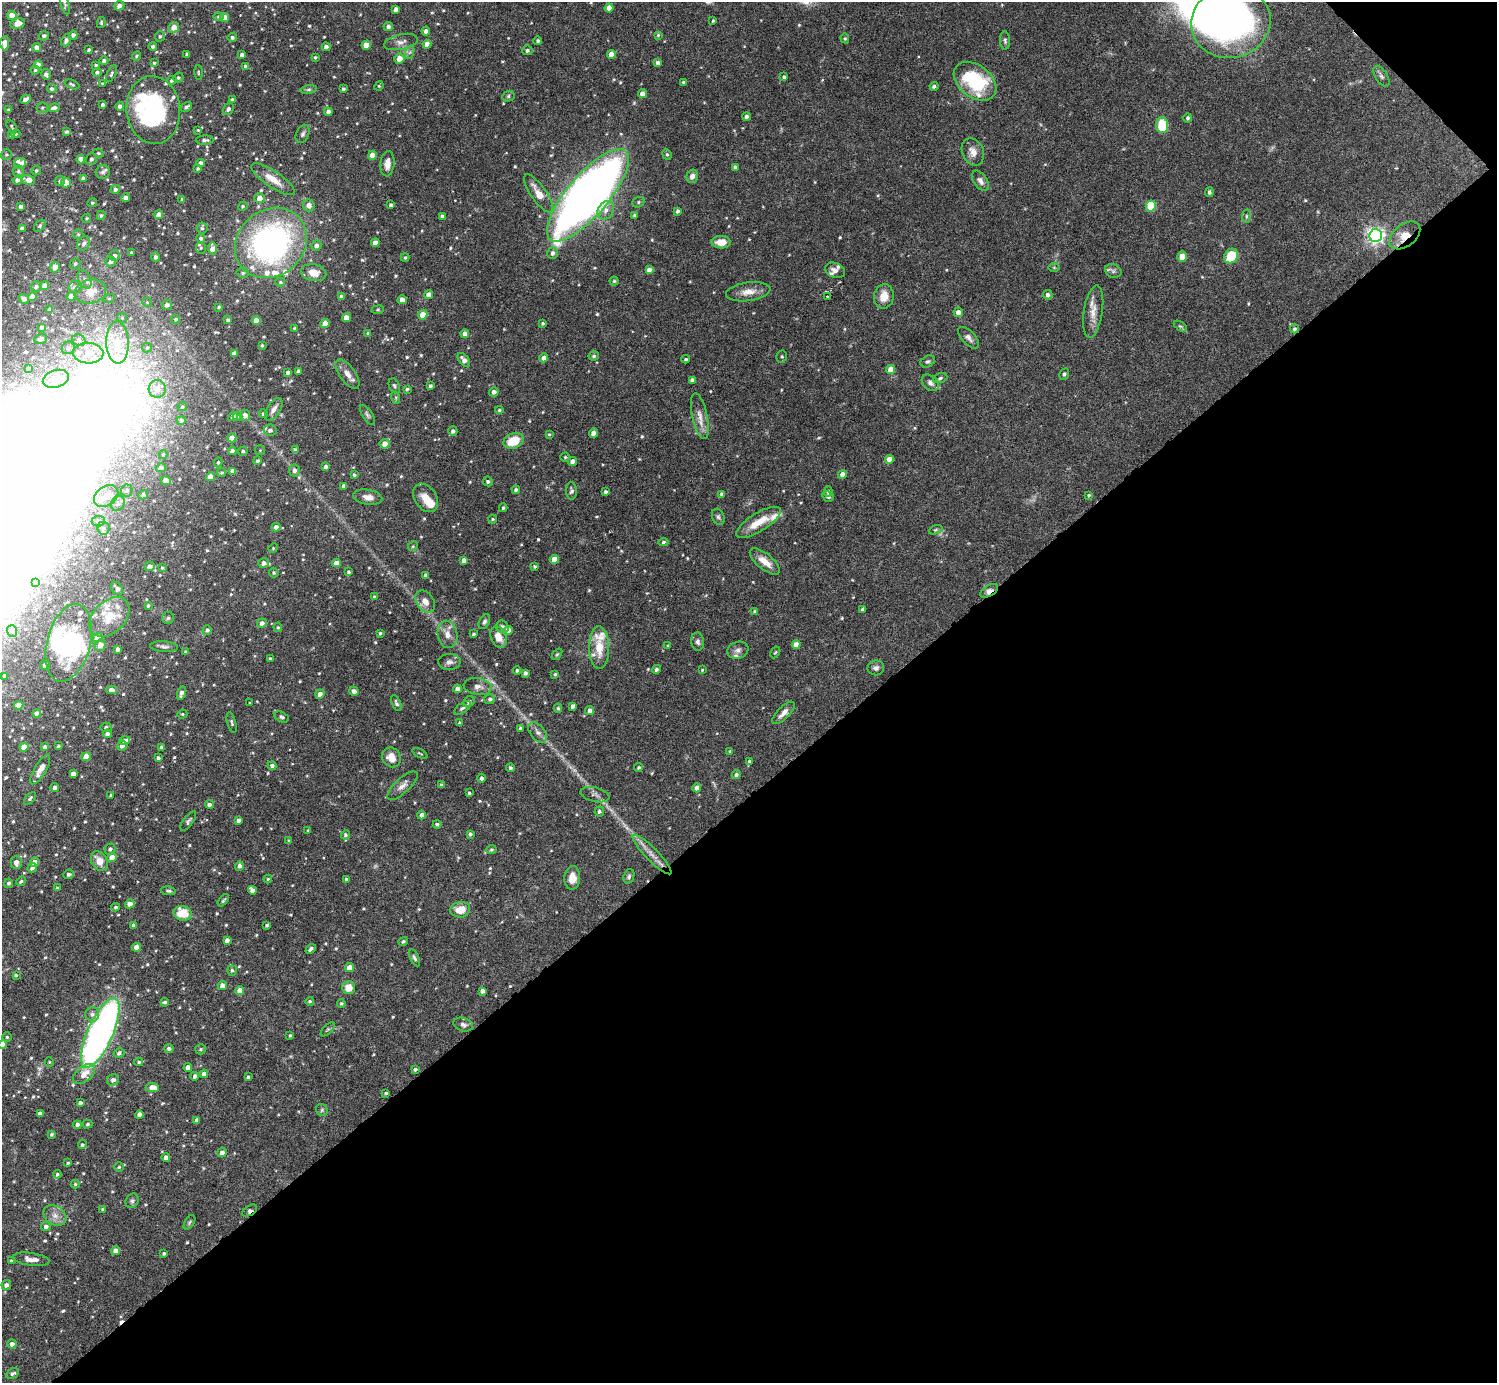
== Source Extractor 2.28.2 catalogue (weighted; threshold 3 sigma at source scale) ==
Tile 12 of 4 x 4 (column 4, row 3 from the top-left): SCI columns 4488-5982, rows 1681-3061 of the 5982 x 5981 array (HDU 1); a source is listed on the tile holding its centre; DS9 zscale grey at full resolution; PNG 1499 x 1385 px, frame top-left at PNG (2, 2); each listed source drawn as its Kron ellipse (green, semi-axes under 4 px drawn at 4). Shown black and unused: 43% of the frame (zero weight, under 4 of 8 exposures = <1% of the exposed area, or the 3 px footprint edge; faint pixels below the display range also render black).
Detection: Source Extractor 2.28.2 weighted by HDU 2 'WHT'; one run over the whole footprint, this tile lists its part. Background 0.0745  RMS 0.0022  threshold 0.00894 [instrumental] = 3 sigma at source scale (4.09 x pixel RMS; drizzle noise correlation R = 1.36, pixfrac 0.8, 0.05/0.05 arcsec/px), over >= 5 px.
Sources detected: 708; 3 too faint to see at this stretch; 9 inside a brighter object's white glare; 2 cosmic-ray / hot-pixel residue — neither listed nor drawn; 33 inside a brighter listed object's ellipse — not listed separately; of the other 661, all 500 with FLUX_AUTO >= 0.236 (the completeness limit of this list) listed and drawn (161 fainter detections not listed), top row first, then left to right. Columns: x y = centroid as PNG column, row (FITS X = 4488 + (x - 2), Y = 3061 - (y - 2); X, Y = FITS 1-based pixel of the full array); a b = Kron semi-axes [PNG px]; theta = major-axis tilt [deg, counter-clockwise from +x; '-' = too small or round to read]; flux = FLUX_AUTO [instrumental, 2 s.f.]
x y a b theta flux
65 4 11 4 -74 0.35
119 6 5 4 - 0.96
609 8 4 4 - 2.3
396 9 4 4 - 0.83
12 15 5 4 - 1.7
218 17 5 4 - 0.29
225 17 4 4 - 2.2
713 21 3 3 - 0.27
1231 22 40 35 13 57
18 23 7 5 14 1.6
101 23 5 4 - 0.27
174 27 5 5 - 1.7
388 27 5 4 - 0.57
426 31 4 4 - 0.71
73 35 4 4 - 0.65
658 35 4 4 - 0.24
44 36 5 4 - 0.48
160 36 5 4 - 0.36
232 37 5 4 - 0.51
845 38 5 4 - 0.28
66 40 6 4 65 0.67
1005 40 9 5 -88 0.45
538 41 4 3 - 0.38
401 42 17 7 12 1.3
5 43 7 4 88 1.9
427 44 4 4 - 1.8
366 45 4 4 - 2.5
37 47 4 4 - 1.1
153 47 4 4 - 0.42
326 47 4 4 - 0.81
89 50 3 3 - 0.38
527 50 5 5 - 0.51
410 52 7 4 71 0.44
187 54 3 3 - 0.31
611 54 4 4 - 1.9
242 55 4 4 - 0.81
137 56 5 3 - 0.25
315 57 3 3 - 0.26
399 58 5 5 - 1.9
104 61 4 4 - 0.55
154 63 3 3 - 0.26
658 63 4 4 - 0.81
38 65 4 4 - 1.5
96 65 3 3 - 0.27
245 66 3 3 - 0.26
35 70 4 4 - 0.31
97 72 4 4 - 0.48
198 73 7 3 -89 0.27
46 74 5 4 - 0.74
111 74 9 4 65 0.39
1381 76 12 6 -57 0.68
784 77 4 4 - 0.46
178 78 5 5 - 0.36
172 80 5 4 - 0.47
975 81 24 16 -38 15
683 82 4 3 - 0.28
72 84 8 4 -22 0.35
103 84 4 3 - 0.31
379 86 5 4 - 0.25
934 86 4 4 - 0.47
52 89 5 4 - 0.44
343 89 4 3 - 0.38
309 90 8 4 9 0.35
642 94 4 4 - 1.3
508 96 6 5 - 0.38
26 99 5 4 - 1
232 100 4 3 - 0.61
103 105 3 3 - 0.45
120 106 4 4 - 0.64
186 107 6 4 36 0.48
42 108 6 5 - 0.35
54 108 6 4 9 0.75
228 109 6 5 - 0.6
9 110 3 3 - 0.32
153 110 34 27 -84 29
328 112 4 4 - 1
746 117 4 4 - 0.68
1188 118 5 4 - 0.44
1162 125 8 6 -86 7.1
12 127 7 3 -62 0.27
198 130 4 4 - 0.24
67 132 3 3 - 0.35
16 134 4 3 - 0.32
303 134 9 6 65 0.57
11 136 4 3 - 0.4
205 140 9 4 3 0.59
973 152 14 10 -67 1.7
98 153 5 3 - 0.25
6 154 6 5 - 0.29
667 154 5 4 - 0.29
372 155 4 4 - 2.1
81 159 4 4 - 1.2
91 159 6 5 - 0.61
20 163 6 5 - 0.7
201 163 4 4 - 0.96
387 164 13 7 86 1.9
735 167 4 4 - 0.62
198 168 3 3 - 0.31
18 171 6 6 - 0.39
36 171 5 4 - 0.3
103 172 7 7 - 0.52
692 176 7 5 74 1.1
83 178 4 3 - 0.67
273 179 26 8 -34 3
17 180 5 4 - 0.7
28 180 7 5 -19 2
60 181 5 5 - 0.41
980 181 11 6 -55 0.93
66 183 5 5 - 1.9
115 189 5 4 - 0.57
1209 192 5 4 - 0.46
538 193 23 8 -55 3
588 195 58 20 49 200
126 198 4 4 - 1.1
260 198 5 5 - 1.4
182 199 3 3 - 0.31
638 202 6 5 - 0.36
92 203 5 4 - 0.35
309 205 6 6 - 1.1
391 205 4 3 - 0.55
243 206 5 4 - 0.3
1151 206 5 5 - 9.3
21 207 3 3 - 0.61
606 210 10 7 59 1.2
678 211 4 3 - 0.4
101 215 4 4 - 0.35
159 215 4 4 - 1.7
634 215 4 3 - 0.41
442 216 4 4 - 0.45
1246 216 7 3 83 0.31
87 218 4 4 - 0.26
40 226 7 4 46 0.41
22 228 4 3 - 0.79
202 228 5 5 - 0.37
78 234 5 5 - 0.24
1376 235 7 6 - 86
1405 235 18 11 37 2.7
201 238 4 4 - 0.46
721 242 9 6 -1 2.6
84 243 8 6 57 0.73
271 243 38 33 41 58
375 243 4 4 - 1.5
316 245 5 5 - 0.87
201 248 6 5 - 0.28
212 249 6 4 -83 1.6
131 252 4 3 - 0.29
553 253 6 5 - 0.71
115 256 5 5 - 0.68
1231 256 7 6 - 6.2
155 257 5 4 - 0.6
405 257 4 3 - 0.29
1182 257 5 4 - 2.6
110 262 5 5 - 0.61
75 264 5 5 - 0.34
55 267 5 5 - 1.7
1054 267 6 4 0 0.28
649 270 4 4 - 0.84
835 270 10 7 -24 0.94
1113 271 8 6 -23 0.57
243 273 6 5 - 0.36
314 273 13 8 -13 2.2
84 279 10 6 -62 0.81
614 281 4 4 - 0.31
280 282 5 4 - 0.24
44 285 4 4 - 1
36 286 5 5 - 0.5
75 287 6 6 - 0.76
91 292 16 12 13 2.9
748 292 22 9 8 2.3
429 295 4 4 - 1.6
1048 295 5 5 - 0.71
71 296 4 4 - 1.6
884 296 12 10 80 2.6
32 297 4 4 - 2
341 297 4 4 - 0.72
827 297 3 3 - 0.32
109 298 6 4 19 0.24
24 299 5 4 - 0.67
402 300 4 4 - 1.8
147 302 5 4 - 0.25
167 305 5 5 - 0.69
219 307 4 3 - 0.26
50 310 4 4 - 0.96
378 310 6 3 8 0.24
1093 311 26 9 81 2.5
958 312 5 4 - 1.2
423 315 5 4 - 3.1
122 318 5 4 - 0.28
346 318 4 4 - 2.4
176 319 4 4 - 0.34
228 320 4 3 - 0.42
256 320 4 4 - 1.9
325 323 4 4 - 2
543 323 3 3 - 0.3
1180 326 7 4 -35 0.3
42 327 3 3 - 0.45
294 329 3 3 - 0.32
1295 329 4 4 - 0.35
368 333 4 4 - 0.35
465 334 4 4 - 1.3
969 338 13 6 -47 0.96
41 339 7 5 19 0.5
79 340 7 5 -23 0.49
117 342 21 11 -88 5.5
262 345 4 3 - 0.27
68 348 7 6 - 0.57
147 348 5 4 - 0.26
88 353 15 10 -4 3
234 353 4 4 - 1
594 356 5 4 - 0.4
782 357 6 5 - 0.38
544 358 4 4 - 1.3
686 359 4 3 - 0.27
464 360 8 5 -50 1.3
928 361 7 5 29 0.43
28 368 4 3 - 0.32
891 369 4 4 - 2.3
298 371 4 3 - 0.7
288 372 4 3 - 0.7
347 374 17 8 -54 1.6
1064 374 6 4 63 0.39
940 378 7 4 22 0.39
56 379 13 8 17 2.8
692 380 4 4 - 0.65
930 383 9 7 -42 0.82
394 386 8 5 -66 0.39
430 386 3 3 - 0.45
157 389 9 8 - 1.6
407 389 4 3 - 0.3
494 392 5 4 - 0.86
396 398 6 4 -73 0.26
182 407 5 4 - 0.26
274 409 13 6 57 1.2
499 410 4 3 - 0.29
263 414 4 4 - 0.34
245 415 5 5 - 1.2
367 415 11 5 -57 0.55
233 416 5 4 - 0.87
237 416 5 3 - 0.24
700 416 23 7 -78 1.9
181 420 4 4 - 0.48
270 430 6 6 - 0.76
453 431 5 4 - 0.63
594 433 4 4 - 1.8
549 434 3 3 - 0.25
232 438 5 4 - 1.7
513 441 10 7 23 4.8
385 444 5 5 - 1.7
260 450 5 5 - 0.24
295 450 4 4 - 0.64
232 451 4 4 - 0.86
243 451 5 4 - 0.39
163 455 4 3 - 0.29
565 457 4 4 - 0.25
889 459 4 4 - 1.7
257 461 4 4 - 0.38
572 461 4 4 - 1.1
218 462 5 4 - 0.28
326 467 4 4 - 0.86
161 468 5 4 - 0.55
294 470 6 5 - 0.65
233 471 4 4 - 0.82
222 473 4 4 - 0.28
842 474 4 4 - 1.2
354 475 4 4 - 0.37
210 477 4 4 - 2.4
166 480 5 4 - 1.7
488 481 5 4 - 0.43
344 486 4 4 - 1
516 490 4 4 - 0.49
127 491 6 5 - 0.45
571 491 9 5 -88 0.53
606 492 4 3 - 0.41
828 492 5 3 - 0.37
721 494 4 4 - 0.28
143 495 5 4 - 0.49
1089 495 4 3 - 0.3
106 496 13 9 35 2.2
828 496 6 5 - 0.38
368 497 14 7 -10 1.4
425 498 16 11 -55 2.5
118 503 8 6 60 0.78
503 508 4 3 - 0.3
718 517 8 6 -68 0.51
493 519 4 4 - 0.33
98 521 7 5 4 0.46
758 522 25 9 32 3.8
276 527 4 4 - 0.77
103 528 6 6 - 0.54
936 530 7 4 20 0.35
663 542 5 4 - 0.39
413 546 5 4 - 0.27
273 548 5 4 - 0.24
554 559 5 4 - 2.8
464 560 4 4 - 0.92
765 562 18 7 -39 2.5
264 563 5 5 - 0.99
336 563 4 4 - 1.5
149 566 5 4 - 0.84
535 567 4 4 - 0.28
162 568 4 3 - 0.26
348 572 4 4 - 0.31
274 573 5 5 - 0.33
426 575 4 4 - 0.61
36 583 3 3 - 0.38
117 589 7 5 -52 0.97
989 591 10 5 31 1
374 597 4 3 - 0.37
425 601 12 8 -54 1.7
148 606 4 3 - 0.26
862 610 3 3 - 0.48
755 611 4 3 - 0.48
109 617 23 16 45 4.2
168 618 6 6 - 0.41
484 622 8 5 62 0.47
262 623 5 4 - 0.94
278 627 5 4 - 0.24
502 627 6 6 - 0.8
207 630 5 4 - 0.52
508 630 4 4 - 2.2
12 631 6 5 - 0.34
380 633 3 3 - 0.3
447 634 14 9 -80 1.8
473 634 4 3 - 0.36
498 637 11 7 -67 2.2
98 638 5 4 - 1.9
698 642 9 6 -82 0.61
69 643 40 21 75 22
100 645 6 5 - 1.4
796 645 4 4 - 1.7
668 646 3 3 - 0.31
164 647 14 5 -4 0.65
599 648 21 10 -89 4.4
118 649 4 4 - 0.72
738 650 11 8 18 0.93
186 652 3 3 - 0.37
775 652 6 4 61 0.24
557 654 6 4 53 0.27
270 659 3 3 - 0.29
449 662 11 8 3 0.9
45 665 5 4 - 0.71
876 668 8 7 - 0.71
656 669 5 4 - 0.46
517 670 4 3 - 0.35
702 670 4 4 - 0.24
525 673 4 3 - 0.57
555 674 4 3 - 0.32
5 676 4 3 - 0.54
478 686 14 8 -8 1.2
457 689 4 4 - 1.2
111 690 5 4 - 0.84
354 691 5 4 - 0.85
181 693 7 4 71 0.72
320 694 5 4 - 1.2
490 699 5 5 - 0.49
469 702 6 5 - 0.7
250 703 3 3 - 0.25
396 703 8 4 -65 0.47
19 705 4 4 - 2.6
573 706 4 4 - 0.76
463 708 10 5 35 0.53
558 708 4 4 - 0.28
590 710 4 4 - 0.92
784 713 14 6 45 1.3
37 714 4 4 - 1.5
182 714 5 4 - 0.26
282 717 8 5 -26 0.43
232 723 11 4 -75 0.44
460 723 4 4 - 0.37
106 727 5 5 - 0.52
520 728 3 3 - 0.29
538 732 12 7 -50 0.97
107 734 4 4 - 0.72
125 741 5 4 - 0.82
58 746 4 3 - 0.31
122 746 5 4 - 0.93
24 747 4 4 - 2.4
45 747 4 4 - 0.68
161 747 4 3 - 0.39
730 751 3 3 - 0.27
420 753 8 3 -29 0.26
86 757 5 4 - 3
391 757 10 9 - 2.1
158 758 4 4 - 0.42
749 761 4 3 - 0.28
272 766 4 4 - 0.6
510 768 4 4 - 0.44
638 768 4 4 - 0.34
40 769 17 6 60 1.4
73 774 4 4 - 1.1
736 775 5 4 - 0.5
482 778 4 4 - 0.58
441 785 4 4 - 0.4
402 786 19 7 43 1.3
55 787 4 4 - 0.5
697 788 4 4 - 1
469 793 3 3 - 0.34
111 795 4 3 - 0.35
595 795 15 7 -13 0.86
30 798 7 4 50 0.44
209 804 4 4 - 0.67
599 812 5 5 - 0.44
421 815 4 4 - 0.84
238 820 4 4 - 0.81
188 821 11 4 54 0.44
437 824 4 4 - 0.38
308 831 4 3 - 0.28
470 834 3 3 - 0.37
345 835 5 4 - 0.32
289 841 4 3 - 0.25
110 849 6 5 - 0.55
491 849 5 4 - 0.26
652 854 27 6 -45 2.2
112 857 5 4 - 2
100 861 10 7 -57 2
16 862 7 5 -89 1.2
35 862 4 4 - 1.9
239 866 4 4 - 0.7
32 868 5 4 - 0.65
69 874 5 4 - 0.52
629 876 7 5 70 0.42
572 878 12 8 88 2
268 879 4 4 - 0.25
346 879 3 3 - 0.32
21 881 5 4 - 0.35
9 883 4 4 - 0.45
57 888 3 3 - 0.25
252 890 4 4 - 0.98
168 891 7 4 -6 0.39
223 900 7 3 48 0.33
130 904 5 4 - 1.3
116 907 4 4 - 0.5
460 910 10 7 10 2.9
182 913 9 7 -12 5
134 925 4 3 - 0.7
267 925 4 3 - 0.42
227 940 4 4 - 0.79
403 941 5 4 - 0.33
137 947 4 4 - 1.6
311 949 5 3 - 0.58
414 958 9 4 -65 0.47
349 968 4 4 - 2.3
232 970 5 4 - 0.39
16 975 3 3 - 0.26
222 986 5 4 - 1.5
348 988 6 6 - 2.5
239 991 4 4 - 1.8
482 991 4 4 - 0.89
310 1001 4 4 - 0.33
165 1002 4 3 - 0.43
341 1003 4 4 - 0.32
92 1014 7 7 - 0.69
463 1025 10 6 -17 0.78
328 1029 9 4 45 0.34
100 1033 37 12 66 89
290 1036 3 3 - 0.25
7 1037 5 5 - 0.31
2 1045 4 4 - 2.3
169 1049 4 4 - 0.5
201 1049 5 5 - 0.36
119 1053 5 5 - 0.54
49 1062 5 4 - 0.25
139 1062 4 4 - 0.29
188 1067 4 4 - 1.3
415 1069 4 3 - 0.43
84 1074 13 7 40 2.5
204 1074 4 4 - 1.1
195 1076 4 4 - 0.86
248 1077 3 3 - 0.34
113 1080 6 5 - 0.82
152 1087 6 4 -4 2.4
386 1093 4 3 - 0.31
80 1103 4 3 - 0.51
322 1110 6 5 - 0.37
40 1113 4 3 - 0.75
139 1114 4 4 - 0.86
197 1120 4 4 - 0.73
88 1124 5 3 - 0.32
77 1125 4 4 - 0.94
52 1134 4 3 - 0.33
82 1145 4 4 - 0.37
222 1152 5 4 - 0.83
166 1157 4 4 - 0.99
68 1163 3 3 - 0.25
119 1167 4 4 - 0.28
57 1174 4 4 - 0.28
75 1184 4 4 - 0.29
132 1201 7 6 - 0.47
102 1209 4 4 - 0.29
250 1211 8 5 32 0.71
55 1215 12 9 -34 1.5
189 1222 8 4 57 0.33
46 1226 5 5 - 0.74
116 1251 4 4 - 2
164 1253 4 4 - 0.34
31 1259 18 6 -8 1.5
11 1261 4 3 - 0.31
6 1285 5 4 - 0.76
12 1344 4 4 - 1
13 1373 7 5 28 0.47
Overlapping masked pixels (flux is a lower limit): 4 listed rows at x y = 1405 235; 1295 329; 989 591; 250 1211
Isophote crosses this tile's border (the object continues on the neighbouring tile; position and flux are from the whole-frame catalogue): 1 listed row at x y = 2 1045